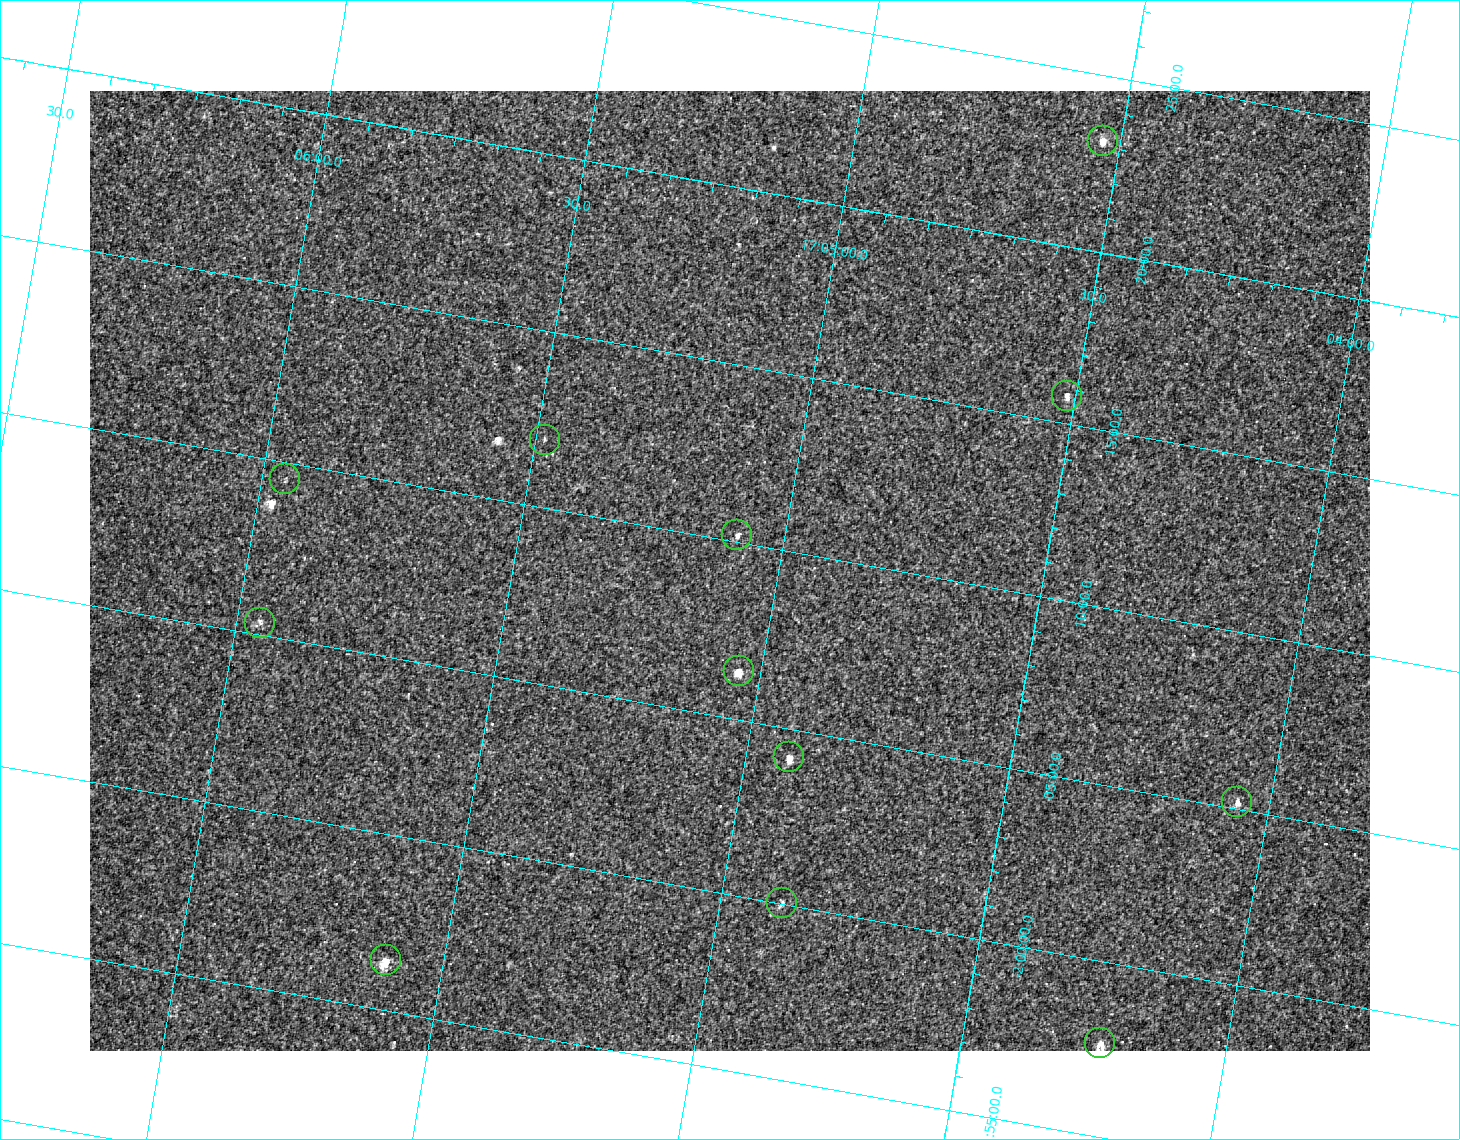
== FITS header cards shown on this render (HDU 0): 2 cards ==
NAXIS1  =                 1280 / image width
NAXIS2  =                  960 / image height

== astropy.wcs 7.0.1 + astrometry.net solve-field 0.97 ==
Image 1280 x 960 px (HDU 0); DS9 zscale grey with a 90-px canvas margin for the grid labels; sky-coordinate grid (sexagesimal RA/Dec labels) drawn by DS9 from the SOLVED WCS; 12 Tycho-2 reference stars matched to detected sources circled (green)
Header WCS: RA---TAN-SIP/DEC--TAN-SIP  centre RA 17:05:05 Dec -02:09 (256.27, -2.15 deg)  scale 1.72 arcsec/px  FOV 36.6' x 27.5'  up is +170 deg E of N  parity flipped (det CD > 0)
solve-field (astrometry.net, Tycho-2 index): VERIFIED the header's WCS against the Tycho-2 star catalogue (verified at 2 index scales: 12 matches each, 0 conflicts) and refined it, rather than solving blind
Solved WCS: RA---TAN-SIP/DEC--TAN-SIP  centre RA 17:05:05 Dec -02:09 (256.27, -2.15 deg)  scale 1.72 arcsec/px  FOV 36.6' x 27.5'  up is +170 deg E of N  parity flipped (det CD > 0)
The solver's refit moves the header's centre by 1.8 arcsec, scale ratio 1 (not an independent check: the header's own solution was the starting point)
Tycho-2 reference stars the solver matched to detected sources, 12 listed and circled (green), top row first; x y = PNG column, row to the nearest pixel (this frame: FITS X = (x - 90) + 1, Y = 960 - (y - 91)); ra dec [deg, ICRS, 3 dp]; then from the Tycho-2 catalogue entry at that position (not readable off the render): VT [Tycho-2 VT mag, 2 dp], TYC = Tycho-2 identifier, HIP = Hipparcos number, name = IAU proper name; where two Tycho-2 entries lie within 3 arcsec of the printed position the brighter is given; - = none
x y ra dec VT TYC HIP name
1103 141 256.133 -2.386 10.60 5068-1510-1 - -
1067 396 256.129 -2.263 11.48 5068-1435-1 - -
545 440 256.370 -2.199 12.34 5068-1559-1 - -
285 479 256.489 -2.159 11.74 5068-1349-1 - -
737 535 256.272 -2.170 11.68 5068-1350-1 - -
260 623 256.489 -2.089 11.24 5068-1351-1 - -
739 671 256.260 -2.106 10.73 5068-1636-1 - -
789 757 256.229 -2.070 10.02 5068-1254-1 - -
1237 802 256.015 -2.087 11.42 5068-1450-1 - -
782 903 256.221 -2.001 11.48 5068-1290-1 - -
386 960 256.402 -1.940 11.23 5068-1490-1 - -
1100 1043 256.059 -1.961 10.62 5068-1857-1 - -